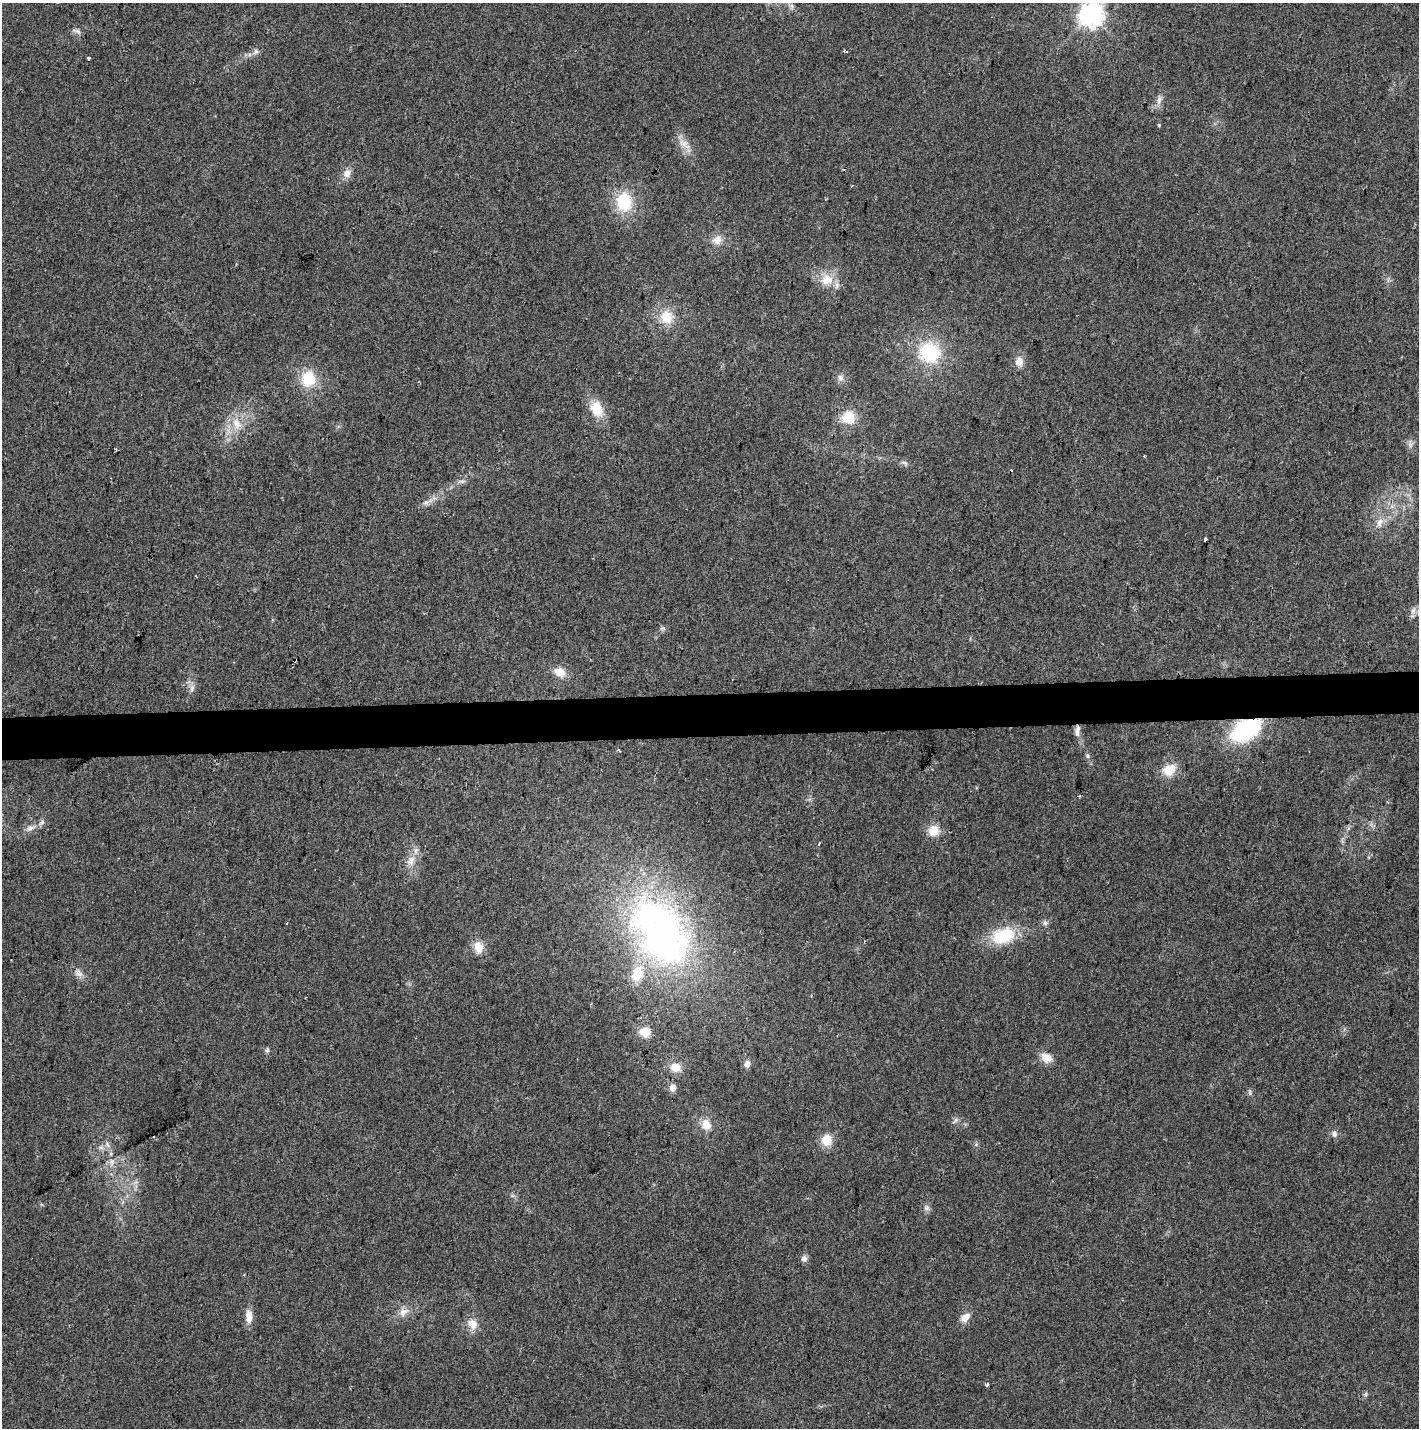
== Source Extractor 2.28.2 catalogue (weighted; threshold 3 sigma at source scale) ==
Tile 5 of 3 x 3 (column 2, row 2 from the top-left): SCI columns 1423-2839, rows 1541-2966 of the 4255 x 4507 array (HDU 1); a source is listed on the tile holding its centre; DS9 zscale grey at full resolution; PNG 1421 x 1430 px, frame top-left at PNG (2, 3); no overlay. Shown black and unused: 3% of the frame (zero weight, under 2 of 3 exposures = <1% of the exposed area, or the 3 px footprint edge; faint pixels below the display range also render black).
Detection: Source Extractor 2.28.2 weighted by HDU 2 'WHT'; one run over the whole footprint, this tile lists its part. Background 0.0524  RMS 0.0071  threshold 0.0318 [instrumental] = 3 sigma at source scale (4.5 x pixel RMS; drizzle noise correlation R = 1.50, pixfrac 1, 0.0396/0.0396 arcsec/px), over >= 5 px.
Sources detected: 74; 4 cosmic-ray / hot-pixel residue — not listed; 2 inside a brighter listed object's ellipse — not listed separately; the other 68 listed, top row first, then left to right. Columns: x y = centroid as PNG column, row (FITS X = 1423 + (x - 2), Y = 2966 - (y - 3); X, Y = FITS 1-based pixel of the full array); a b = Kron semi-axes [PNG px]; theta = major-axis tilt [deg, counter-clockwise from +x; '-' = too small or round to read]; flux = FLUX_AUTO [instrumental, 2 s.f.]
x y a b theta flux
792 6 7 4 -72 1.5
1091 14 8 8 - 610
77 31 12 5 -21 2.1
845 51 6 3 -12 0.94
256 52 8 6 62 2.3
89 58 3 3 - 2
1159 100 12 6 80 3.4
1159 125 4 4 - 0.8
684 144 22 8 -39 7.3
347 173 12 10 61 5.2
852 185 3 2 - 0.88
624 202 22 18 -85 29
717 240 12 11 - 6.5
827 280 19 15 17 13
666 317 18 16 -79 15
929 353 25 24 - 44
1019 362 12 10 88 5.6
840 378 9 8 - 3.2
308 379 18 16 88 22
597 409 21 15 -65 15
848 417 14 14 - 17
236 424 16 11 -63 11
1410 445 8 6 90 2.5
116 449 3 3 - 1.6
905 463 9 5 -26 1.8
461 481 11 5 17 2.5
427 502 17 7 29 4.4
1379 522 14 8 68 5.7
1205 539 3 3 - 4.6
662 628 7 6 - 1.6
560 672 14 11 -34 8.6
192 688 11 5 72 2.9
1246 730 26 15 29 84
1077 733 18 5 -84 4.4
619 750 4 3 - 0.79
1087 756 7 5 -48 1.4
1169 770 16 13 35 13
30 828 15 7 23 4.3
934 831 12 12 - 11
819 844 4 2 - 0.72
411 860 15 9 68 6.9
287 923 3 2 - 0.56
1045 923 8 6 -75 1.9
660 932 93 58 -55 310
1003 936 27 17 17 33
478 947 14 10 -79 9.1
78 973 10 7 -53 3.4
645 1032 11 10 - 9.7
267 1050 7 5 87 1.5
1046 1057 13 10 -33 8.6
747 1064 8 7 - 3.7
675 1067 14 12 -18 7.8
672 1088 9 8 - 4.1
1250 1092 10 4 -79 1.4
955 1120 11 4 50 1.5
706 1124 13 11 -68 8.1
1334 1134 9 7 -79 2.7
827 1140 12 12 - 12
101 1147 7 6 - 2.1
112 1162 7 4 -72 1.8
927 1208 8 8 - 2.6
804 1259 8 7 - 2.9
403 1312 15 9 33 6.2
249 1316 17 8 89 7.6
965 1317 12 8 41 6.3
473 1324 13 11 -51 8.2
987 1385 4 3 - 2.3
1365 1394 6 6 - 1.2
Overlapping masked pixels (flux is a lower limit): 1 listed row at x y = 1246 730
Isophote crosses this tile's border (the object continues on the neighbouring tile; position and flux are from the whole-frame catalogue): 1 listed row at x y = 1091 14